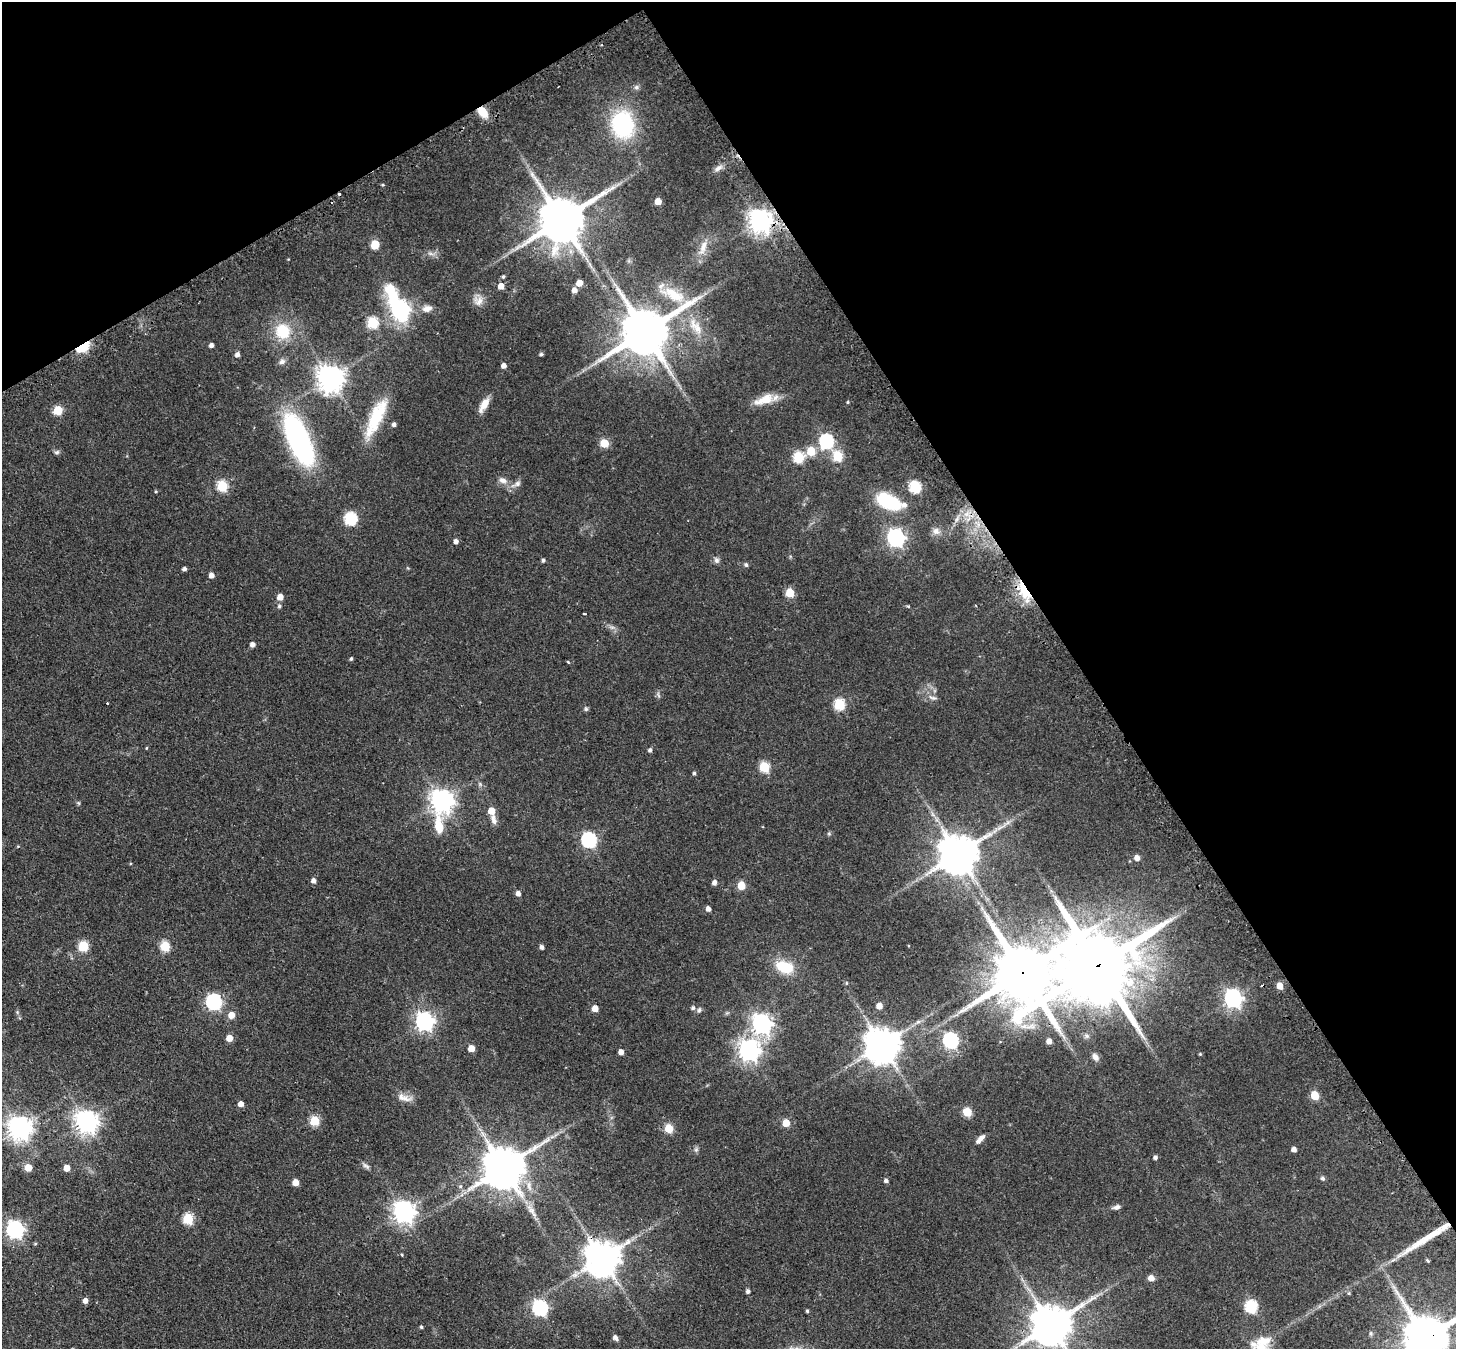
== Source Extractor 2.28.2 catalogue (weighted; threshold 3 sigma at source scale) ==
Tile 3 of 4 x 4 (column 3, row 1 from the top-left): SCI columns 2955-4408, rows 4366-5712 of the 5908 x 5899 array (HDU 1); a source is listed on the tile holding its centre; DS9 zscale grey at full resolution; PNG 1458 x 1351 px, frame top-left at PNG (2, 2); no overlay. Shown black and unused: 32% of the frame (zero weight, under 2 of 3 exposures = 4% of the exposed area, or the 3 px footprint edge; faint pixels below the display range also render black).
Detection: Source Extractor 2.28.2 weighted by HDU 2 'WHT'; one run over the whole footprint, this tile lists its part. Background 0.19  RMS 0.0077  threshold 0.0346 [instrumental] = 3 sigma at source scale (4.5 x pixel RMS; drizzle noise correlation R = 1.50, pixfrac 1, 0.05/0.05 arcsec/px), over >= 5 px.
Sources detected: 172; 1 too faint to see at this stretch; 1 inside a brighter object's white glare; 2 cosmic-ray / hot-pixel residue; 2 long thin detections or spike segments (spike, bleed or trail) — not listed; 4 inside a brighter listed object's ellipse — not listed separately; the other 162 listed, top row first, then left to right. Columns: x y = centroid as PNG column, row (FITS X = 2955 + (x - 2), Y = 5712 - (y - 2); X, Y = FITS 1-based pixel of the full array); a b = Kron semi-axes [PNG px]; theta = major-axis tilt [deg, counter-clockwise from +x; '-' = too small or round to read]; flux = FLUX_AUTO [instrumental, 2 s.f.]
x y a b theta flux
636 87 7 6 - 1.9
482 112 11 7 -52 13
623 124 22 17 -80 88
718 168 11 6 29 3.2
383 185 4 3 - 0.88
658 201 5 5 - 9.1
561 220 17 12 34 3800
760 221 8 7 - 620
375 245 5 5 - 25
703 247 24 9 69 8.9
430 254 9 4 -9 2.3
503 277 5 4 - 1.2
579 283 5 5 - 8.5
501 286 5 5 - 6.2
574 290 5 5 - 3.8
673 294 41 15 -24 25
478 300 14 13 - 6.5
400 309 15 7 -63 330
427 309 14 9 10 5.6
373 323 6 6 - 49
696 327 28 13 -50 16
283 331 13 12 - 27
645 332 17 13 32 4200
211 345 4 4 - 2.7
83 346 8 5 32 87
541 354 5 4 - 1.3
237 355 5 5 - 3.3
282 362 9 7 23 2.7
504 366 4 4 - 4
330 378 8 8 - 900
764 400 29 11 20 13
848 402 5 3 - 0.75
484 405 19 8 58 7.7
58 410 6 5 - 31
376 418 51 14 66 34
394 424 4 4 - 2.2
299 439 44 17 -67 180
826 441 7 6 - 120
604 443 5 5 - 23
811 451 6 5 - 23
57 452 8 5 15 1.7
838 456 6 5 - 40
798 457 6 6 - 49
503 480 12 8 -15 4.2
516 484 17 7 28 4
222 486 6 6 - 46
915 487 6 6 - 69
156 491 4 3 - 0.78
889 503 23 16 -5 32
966 514 8 5 34 3.2
351 519 6 6 - 78
936 531 11 9 -30 4.2
896 538 7 7 - 280
456 541 4 4 - 2.9
543 560 4 4 - 1.5
716 560 8 6 -63 2.4
746 565 5 5 - 1.6
184 569 4 4 - 1.9
211 575 5 5 - 3.9
1024 590 17 8 -57 38
790 593 5 5 - 25
280 597 5 5 - 7
976 605 3 3 - 0.89
279 606 6 5 - 1.4
585 614 4 2 - 0.75
252 644 5 5 - 3.2
351 659 4 4 - 1.2
568 662 4 3 - 0.8
658 695 9 4 -68 1.5
932 698 13 5 -19 2.6
107 703 3 3 - 0.81
839 704 6 6 - 53
586 709 5 5 - 1.3
146 748 5 3 - 0.56
650 750 5 4 - 1.8
764 767 6 5 - 41
694 773 4 4 - 1.2
480 784 6 4 -48 1.3
442 801 8 8 - 640
78 803 5 5 - 0.9
491 811 6 5 - 10
933 814 9 3 -45 2.1
494 819 14 7 -77 4.2
439 826 24 9 -85 15
999 828 10 5 35 3.3
829 834 6 4 -19 0.93
589 840 7 7 - 150
958 854 12 11 - 2400
1137 858 5 5 - 4.4
313 881 5 5 - 3.2
714 882 5 5 - 3.2
741 885 5 5 - 17
518 893 5 4 - 3.4
708 909 5 4 - 3.5
83 946 6 5 - 40
165 946 6 5 - 37
542 947 4 4 - 2.3
1098 965 37 17 32 11000
784 967 17 11 -21 25
1022 973 26 15 37 7100
846 983 5 3 - 0.69
1280 986 5 5 - 8.3
1233 998 7 7 - 300
214 1002 7 7 - 160
879 1006 5 5 - 6.8
595 1008 5 5 - 7.8
693 1008 5 5 - 1.7
699 1010 7 5 79 1.4
231 1015 5 5 - 8.5
424 1021 7 7 - 320
918 1022 7 5 41 1.9
762 1024 8 7 - 400
229 1038 5 5 - 7.6
950 1040 7 6 - 150
1049 1041 4 4 - 4.2
882 1045 10 10 - 1700
471 1048 5 5 - 9.1
749 1050 8 7 - 470
621 1052 4 4 - 4.6
1200 1054 4 4 - 0.77
1095 1057 10 7 -58 3.3
1315 1095 6 5 - 21
404 1098 22 9 -14 6.3
241 1104 5 5 - 5.1
967 1112 5 5 - 26
315 1121 5 5 - 35
87 1122 8 8 - 560
786 1123 5 5 - 12
20 1128 8 8 - 660
669 1128 5 5 - 27
980 1139 13 5 47 4
1294 1149 4 4 - 3.4
696 1150 7 6 - 1.6
1155 1157 4 4 - 2
366 1166 11 6 -35 2.3
28 1168 5 5 - 13
67 1168 5 5 - 9.1
503 1168 14 12 34 2700
1322 1178 6 5 - 1.6
886 1181 5 4 - 2.1
295 1182 5 5 - 8.4
460 1186 6 5 - 1.3
1116 1207 10 6 15 2.7
404 1212 8 8 - 530
188 1219 6 6 - 48
15 1229 7 7 - 260
402 1255 4 2 - 0.79
602 1258 11 10 - 1700
1428 1261 6 3 -46 0.88
1151 1278 6 6 - 4.8
748 1291 4 4 - 2.2
1349 1293 5 4 - 1
85 1301 5 5 - 3.7
1251 1306 6 6 - 76
540 1308 7 7 - 160
807 1311 4 3 - 1.1
1051 1325 13 11 34 2500
421 1327 4 3 - 1
1371 1333 7 5 -71 1.4
615 1337 6 4 -53 3
1426 1338 16 14 32 3600
1261 1347 22 17 -12 15
Overlapping masked pixels (flux is a lower limit): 9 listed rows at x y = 482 112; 760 221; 83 346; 1024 590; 1098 965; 1022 973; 602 1258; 1051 1325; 1426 1338
Isophote crosses this tile's border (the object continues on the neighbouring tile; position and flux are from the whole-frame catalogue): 3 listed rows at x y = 1051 1325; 1426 1338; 1261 1347